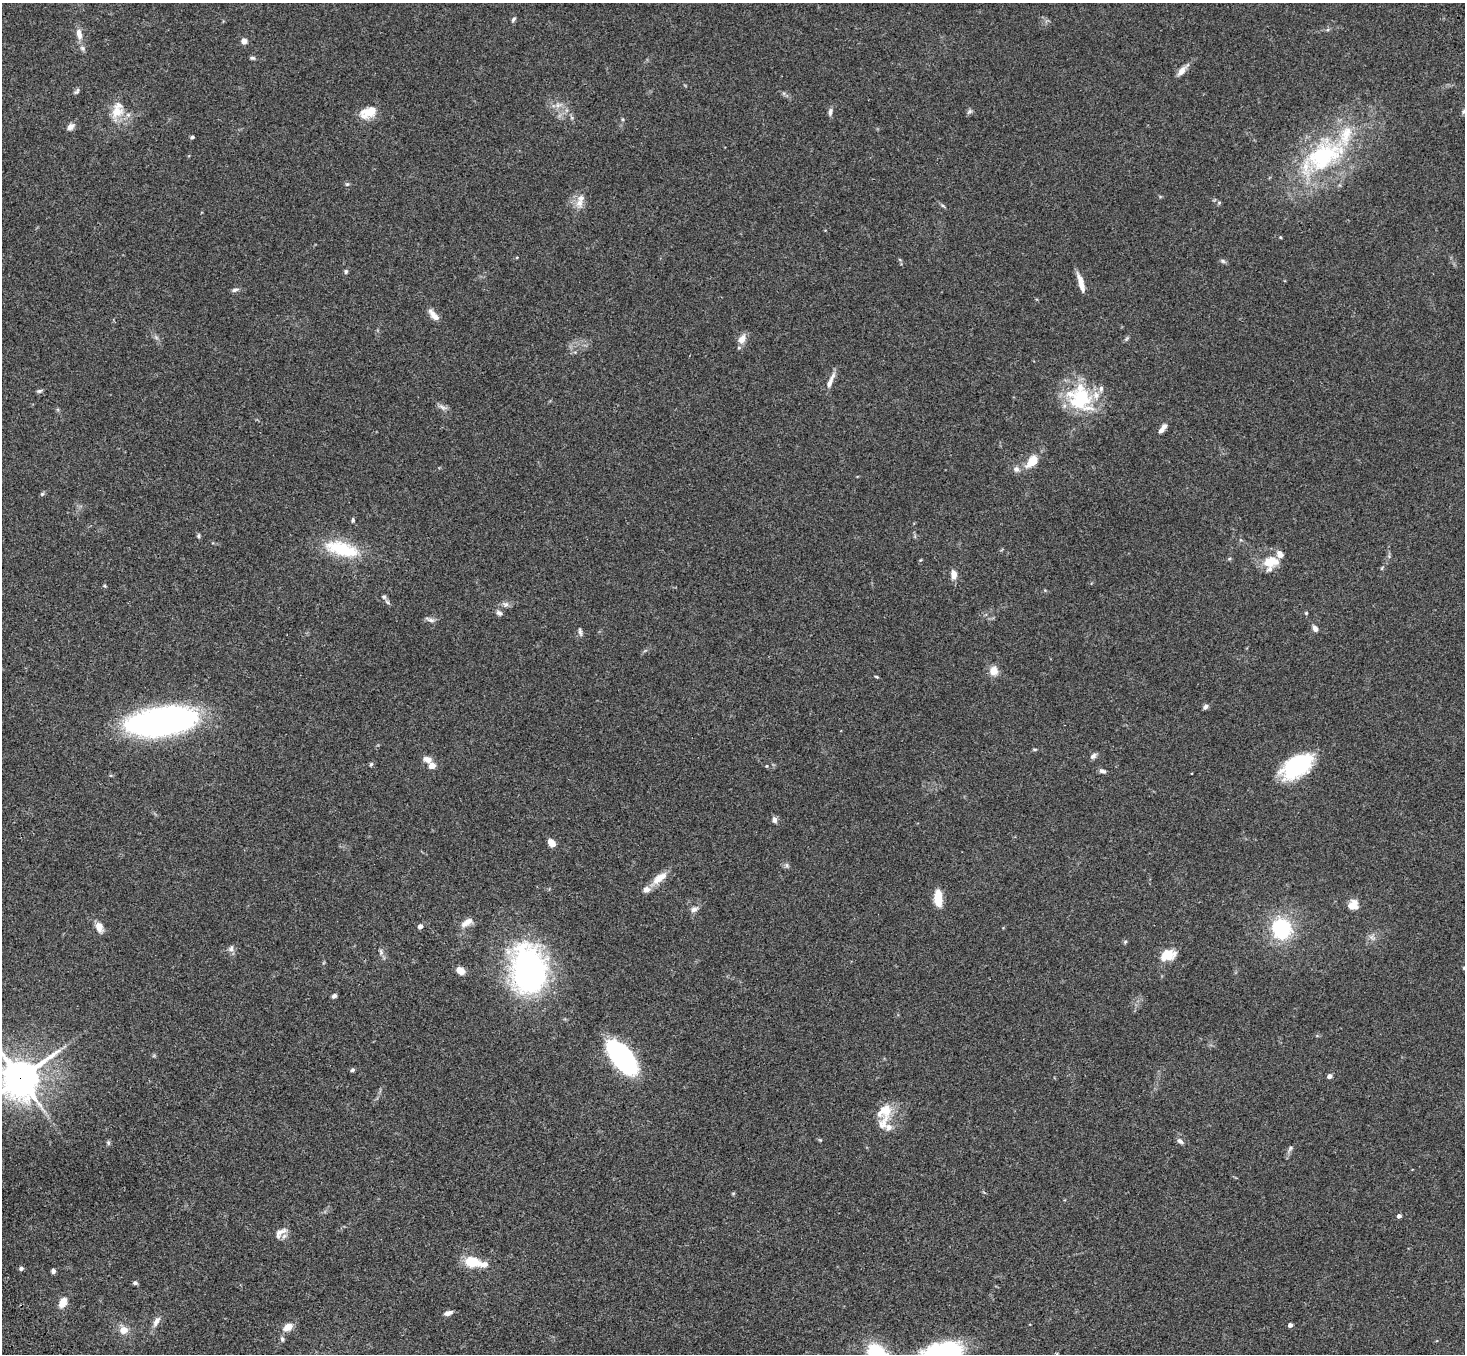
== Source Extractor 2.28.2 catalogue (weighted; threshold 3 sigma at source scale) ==
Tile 7 of 4 x 4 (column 3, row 2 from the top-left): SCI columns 3032-4494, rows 3079-4430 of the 6061 x 6017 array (HDU 1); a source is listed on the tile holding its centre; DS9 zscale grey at full resolution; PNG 1467 x 1356 px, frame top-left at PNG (2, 3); no overlay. Shown black and unused: <1% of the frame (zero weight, under 3 of 4 exposures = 6% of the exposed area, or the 3 px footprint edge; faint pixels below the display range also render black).
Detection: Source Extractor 2.28.2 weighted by HDU 2 'WHT'; one run over the whole footprint, this tile lists its part. Background 0.0593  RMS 0.0053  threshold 0.0237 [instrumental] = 3 sigma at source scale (4.5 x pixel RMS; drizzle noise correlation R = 1.50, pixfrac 1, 0.05/0.05 arcsec/px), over >= 5 px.
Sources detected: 118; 2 inside a brighter object's white glare — not listed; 10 inside a brighter listed object's ellipse — not listed separately; the other 106 listed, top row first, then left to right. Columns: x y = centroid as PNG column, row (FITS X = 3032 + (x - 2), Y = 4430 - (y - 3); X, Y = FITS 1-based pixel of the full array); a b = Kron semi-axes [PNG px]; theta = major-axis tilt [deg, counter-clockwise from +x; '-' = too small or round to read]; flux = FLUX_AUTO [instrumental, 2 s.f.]
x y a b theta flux
513 19 7 4 54 0.92
79 34 15 7 -79 4
244 41 5 5 - 3.2
82 48 8 6 -33 1.4
252 58 7 4 6 0.9
1182 71 14 7 51 3.2
77 91 10 5 57 1.1
558 105 7 6 - 1.8
117 111 22 14 74 10
970 111 8 4 31 1
1464 111 7 5 53 0.97
370 112 21 13 10 8.5
830 112 9 5 80 1.7
70 127 8 6 42 2.7
192 137 4 3 - 1.1
1324 156 62 37 33 71
347 184 5 4 - 0.69
579 203 12 10 -73 4.2
1219 203 5 5 - 0.75
943 206 6 4 -20 0.69
1280 237 4 3 - 0.5
1223 261 7 5 -23 1.1
346 271 6 5 - 0.92
1081 282 23 6 -74 5.3
235 290 9 5 17 1.4
433 315 16 6 -49 4.1
742 339 13 9 56 4.1
1127 339 7 4 46 0.85
831 380 23 5 66 3.5
40 391 8 4 24 0.9
1081 397 41 28 -57 35
442 407 13 5 -28 2
1161 430 9 6 38 1.7
1032 461 11 7 46 12
1016 469 9 8 - 2.2
42 494 7 4 45 0.77
353 520 6 4 89 0.79
198 536 6 4 85 0.79
342 549 46 17 -14 25
1270 562 20 13 14 10
1382 568 6 3 71 0.54
954 574 10 7 -88 3.7
105 586 5 3 - 0.57
384 597 6 6 - 1.2
506 604 8 7 - 1.7
499 613 9 6 -28 1.5
1306 613 4 4 - 0.5
430 620 15 5 -20 1.7
1315 628 8 5 -59 2.3
580 632 10 4 -79 1.2
994 671 9 9 - 5.4
876 677 5 3 - 0.58
1205 707 7 5 45 1.5
161 721 66 26 8 160
1035 749 6 3 -8 0.59
1093 756 9 6 42 1.6
427 759 12 7 -12 3
371 764 6 4 44 0.71
432 765 5 4 - 7.6
766 766 4 3 - 0.41
1297 767 32 18 34 47
1102 771 9 5 -17 1.5
774 820 8 6 -81 1.9
552 843 9 6 -49 4.1
787 865 7 4 -89 0.95
659 878 23 9 37 7.4
938 898 14 7 -87 13
1353 905 12 10 43 5.7
694 909 9 7 24 2.1
466 923 18 8 32 3.9
420 926 4 4 - 3.1
99 927 13 8 -71 3.9
1281 929 17 15 -69 43
1372 937 10 6 -43 1.8
1125 942 5 4 - 0.66
231 949 10 7 69 1.9
381 952 10 5 -84 1.5
1168 955 18 12 17 9
1464 968 5 3 - 0.5
460 971 8 6 -37 4.7
530 971 53 36 -78 130
334 996 5 4 - 1.7
622 1057 32 14 -51 97
352 1070 6 4 20 0.91
1330 1076 4 4 - 2.4
20 1078 13 12 - 1100
884 1111 22 14 34 9.5
888 1127 11 8 -35 2.9
820 1140 4 4 - 0.51
1180 1141 8 5 -41 1.6
108 1143 7 5 -70 0.89
1290 1148 9 5 47 1.3
1399 1216 4 4 - 2
280 1232 21 7 21 3.4
473 1262 15 9 -10 16
21 1268 5 5 - 1.2
53 1271 5 4 - 1.2
135 1283 5 4 - 1.1
63 1303 8 6 63 9.1
448 1313 9 5 18 2.6
156 1321 14 7 60 3
1290 1325 4 4 - 1.7
288 1327 8 6 29 6.6
124 1330 10 9 - 4.7
282 1339 8 5 -79 1.1
941 1353 51 23 14 55
Overlapping masked pixels (flux is a lower limit): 1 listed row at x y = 20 1078
Isophote crosses this tile's border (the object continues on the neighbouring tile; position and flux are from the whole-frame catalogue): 3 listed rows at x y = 1464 111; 20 1078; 941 1353